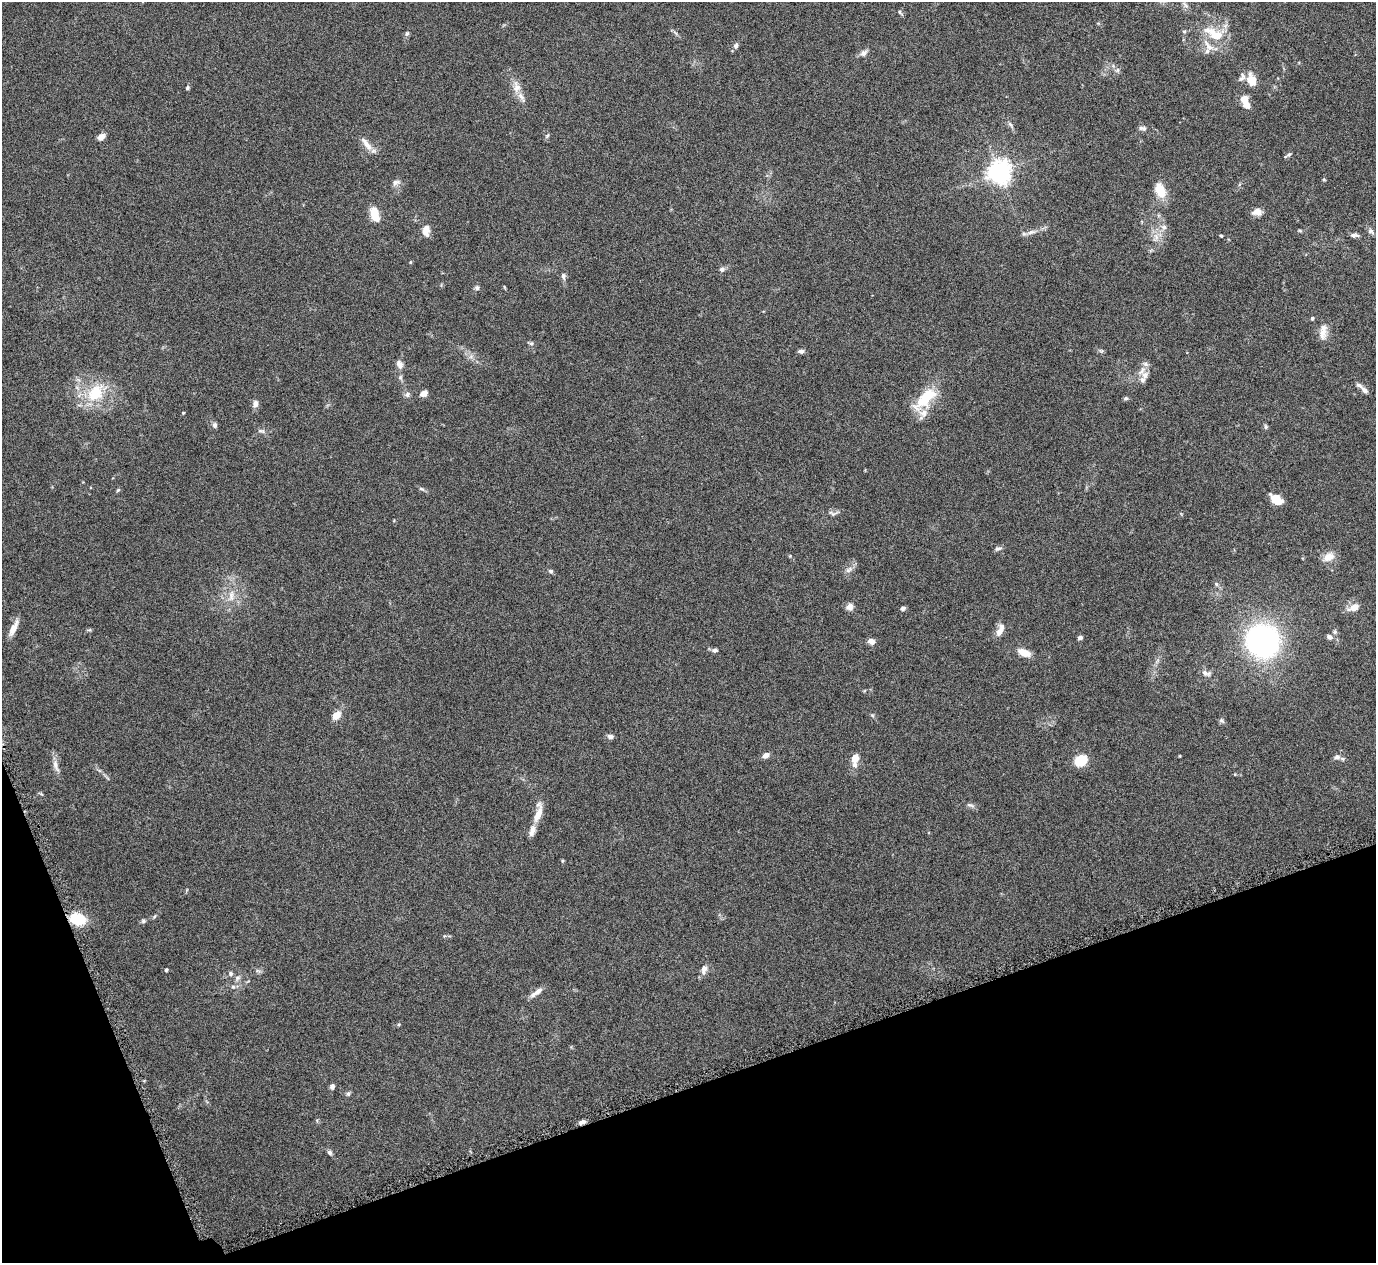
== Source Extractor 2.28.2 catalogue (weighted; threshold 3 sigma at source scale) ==
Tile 14 of 4 x 4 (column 2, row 4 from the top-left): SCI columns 1379-2752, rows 163-1423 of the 5508 x 5497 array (HDU 1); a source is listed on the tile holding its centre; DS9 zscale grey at full resolution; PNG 1378 x 1265 px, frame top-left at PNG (2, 2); no overlay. Shown black and unused: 17% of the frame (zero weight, under 4 of 8 exposures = <1% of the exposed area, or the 3 px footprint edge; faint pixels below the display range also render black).
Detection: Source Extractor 2.28.2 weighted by HDU 2 'WHT'; one run over the whole footprint, this tile lists its part. Background 0.174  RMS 0.0061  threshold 0.025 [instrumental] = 3 sigma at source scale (4.09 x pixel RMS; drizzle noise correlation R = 1.36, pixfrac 0.8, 0.05/0.05 arcsec/px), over >= 5 px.
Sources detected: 102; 6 inside a brighter listed object's ellipse — not listed separately; the other 96 listed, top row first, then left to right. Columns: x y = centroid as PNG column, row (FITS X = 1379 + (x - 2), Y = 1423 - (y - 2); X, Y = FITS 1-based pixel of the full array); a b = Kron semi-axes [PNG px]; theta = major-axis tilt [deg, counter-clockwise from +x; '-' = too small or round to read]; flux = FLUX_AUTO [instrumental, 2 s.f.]
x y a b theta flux
900 12 6 4 -88 0.76
407 34 6 5 - 1.1
1214 34 32 13 -29 14
736 45 8 6 57 1.5
1209 47 14 8 -20 4.6
863 53 10 7 38 2.2
1118 70 7 4 89 1
1251 80 16 10 -65 8
517 87 17 10 -80 5.1
187 88 6 4 88 0.83
1245 101 16 8 -70 7
1010 124 8 4 -54 1.2
1143 128 10 5 -11 1.5
547 136 6 4 20 0.73
101 137 9 6 41 3
366 144 21 7 -53 4.6
1289 154 8 5 51 1.2
999 172 7 7 - 440
1324 180 4 4 - 0.73
395 182 11 6 13 2.2
1160 190 18 11 -67 9.8
1257 212 11 8 7 3.9
374 215 12 7 -75 12
1164 227 7 6 - 1.8
426 231 15 8 90 4.4
1371 231 10 6 -33 1.5
1031 232 14 5 14 2.7
1354 235 11 5 -4 1.7
1221 236 3 3 - 0.58
410 262 5 3 - 0.45
722 269 6 5 - 1.7
563 276 9 5 -78 1.6
477 288 6 5 - 1.2
1312 318 4 4 - 0.77
1323 332 18 9 -88 4.9
531 343 6 5 - 0.95
801 351 6 5 - 1.8
400 364 12 8 -60 2.7
1145 364 8 6 -21 1.6
1145 375 11 8 62 3.6
1364 390 11 6 -41 2.7
95 393 24 18 51 21
407 394 7 6 - 1.5
424 394 9 7 31 2.4
926 398 36 15 42 20
1126 398 6 4 14 0.94
255 404 9 7 82 2.5
183 413 3 3 - 0.66
215 425 6 5 - 1.5
1266 427 6 4 89 0.96
261 431 10 3 -4 1.2
421 489 8 4 -8 0.91
118 490 6 4 44 0.7
1276 499 12 7 -35 10
833 513 10 6 -16 1.7
998 549 9 5 9 1.4
790 556 4 4 - 0.48
1329 557 15 10 27 5.2
849 570 12 5 42 2.1
551 571 6 5 - 1.1
1216 584 5 5 - 0.86
231 596 14 6 86 3.4
850 607 9 8 - 2.8
1354 607 8 6 29 6.8
903 608 6 4 15 1.4
13 628 22 6 63 4.5
1000 630 17 6 65 4.6
1335 632 7 5 71 1.1
1329 637 8 6 -35 1.9
1080 638 6 5 - 1.3
871 641 6 5 - 3.6
1263 641 25 24 - 130
715 650 7 5 2 1.5
1024 652 12 7 -20 7.2
1206 673 13 6 -21 2.4
336 715 12 8 45 4.9
1222 720 8 5 -52 1.1
610 736 7 6 - 1.9
766 755 8 6 34 2.6
1337 757 10 6 7 2
855 758 8 7 - 5.4
1081 760 12 9 31 15
55 765 16 6 -74 3.2
970 805 10 5 -18 1.5
538 814 22 8 67 7.1
78 919 11 8 -12 24
143 921 6 5 - 0.92
704 969 13 8 70 3.1
166 970 4 4 - 0.67
230 974 6 5 - 1.2
233 987 5 5 - 0.97
536 992 20 5 36 3.4
332 1086 6 5 - 1.7
348 1094 7 5 76 1.1
582 1122 8 4 21 2.3
330 1152 6 5 - 1.3
Overlapping masked pixels (flux is a lower limit): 1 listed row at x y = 582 1122